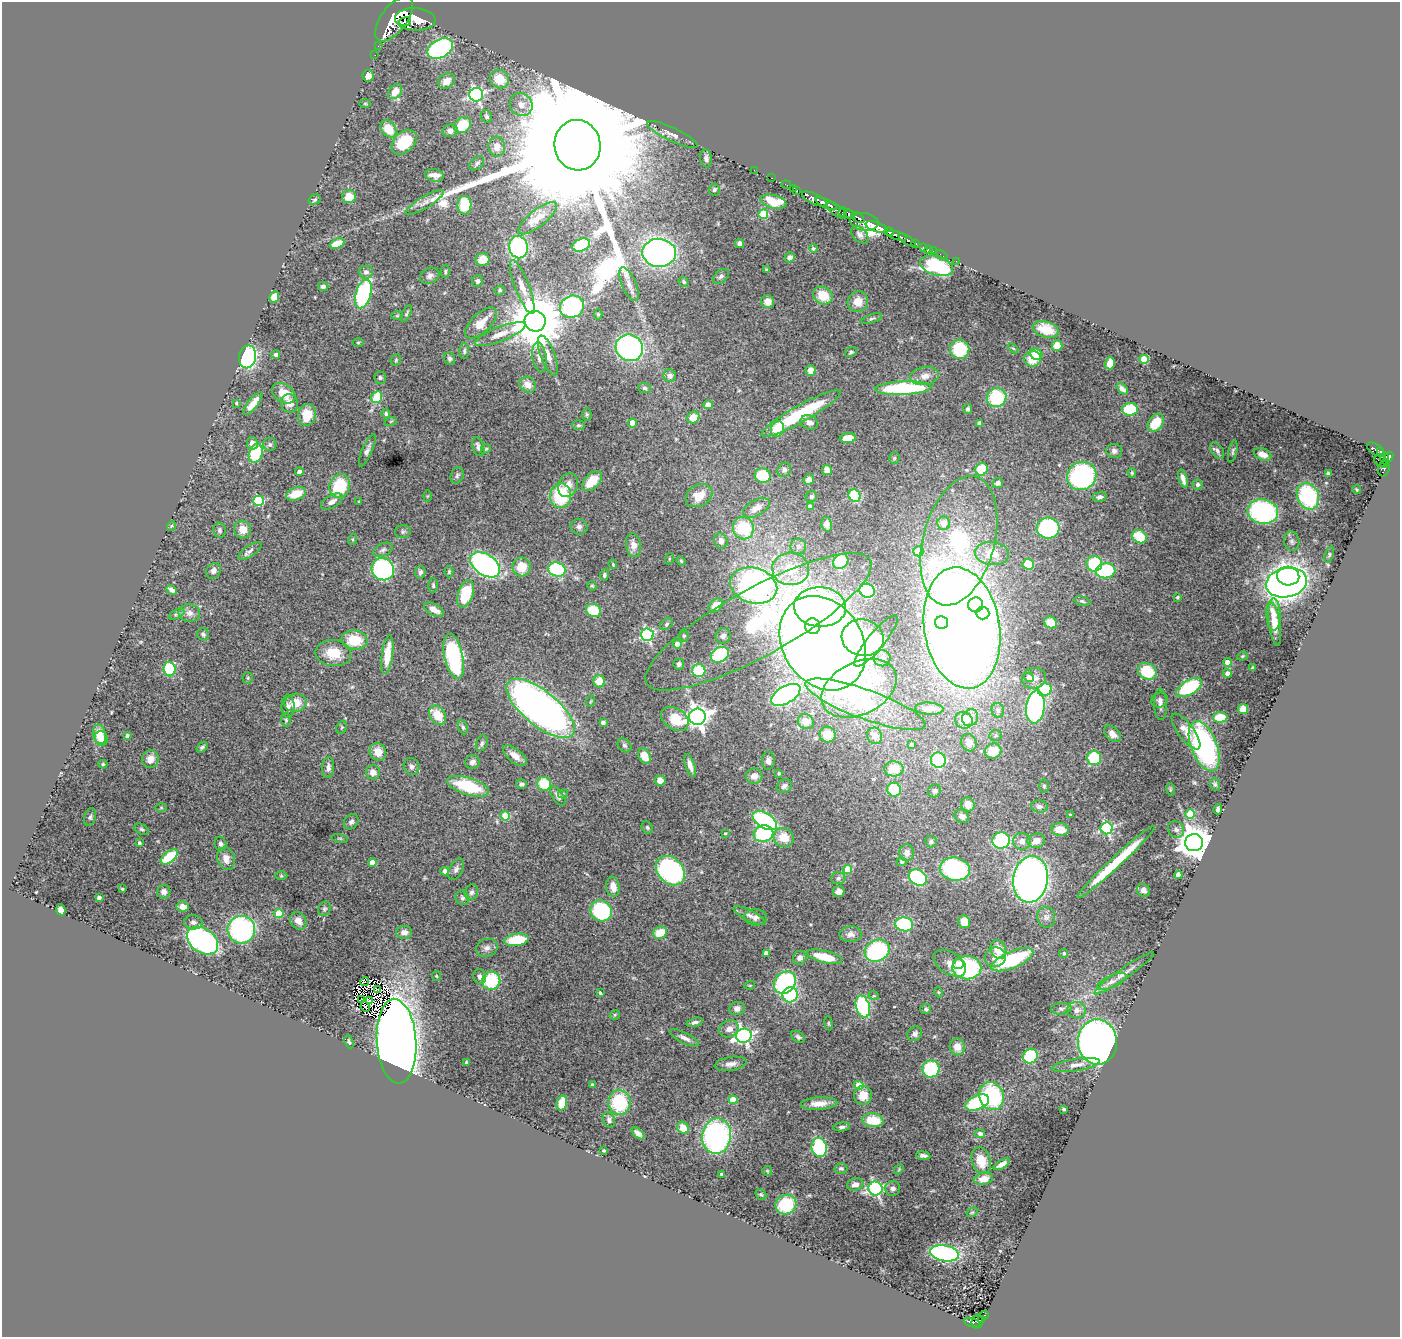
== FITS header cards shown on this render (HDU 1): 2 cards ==
NAXIS1  =                 1398
NAXIS2  =                 1335

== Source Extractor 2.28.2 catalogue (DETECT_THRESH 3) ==
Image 1398 x 1335 px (HDU 1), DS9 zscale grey, 1 PNG px = 1 image px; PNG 1402 x 1339 px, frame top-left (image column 1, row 1335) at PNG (2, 2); each listed source drawn as its Kron ellipse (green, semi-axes under 4 px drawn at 4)
Background 1.29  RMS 0.03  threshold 0.0906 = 3 sigma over >= 5 px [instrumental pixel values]
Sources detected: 516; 5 with non-positive FLUX_AUTO (blend fragments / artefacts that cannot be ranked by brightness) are neither listed nor drawn; of the other 511, the 500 brightest by FLUX_AUTO listed and drawn (11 fainter detections omitted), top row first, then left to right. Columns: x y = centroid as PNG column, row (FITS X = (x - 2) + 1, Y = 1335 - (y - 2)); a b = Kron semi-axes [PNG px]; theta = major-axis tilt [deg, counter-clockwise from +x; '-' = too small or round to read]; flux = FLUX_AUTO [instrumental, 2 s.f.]
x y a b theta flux
394 19 26 13 53 9900
415 19 20 11 -4 8100
405 22 6 4 7 1200
378 46 2 2 - 12
440 49 14 9 29 340
375 55 2 2 - 17
368 76 6 5 - 13
499 79 10 9 - 45
446 81 9 7 31 21
395 92 8 6 52 24
476 95 7 6 - 470
365 103 6 3 -1 2.1
521 104 12 11 - 20
486 117 6 5 - 5.3
463 125 9 7 37 61
388 129 9 7 -52 41
450 131 7 6 - 9.9
672 135 27 6 -26 18
404 142 14 10 43 78
577 145 25 23 -80 210000
497 147 10 8 -89 16
706 158 9 6 -83 8
477 163 8 5 41 4.9
754 170 2 2 - 15
434 175 9 6 -9 14
772 178 3 2 - 45
786 185 5 2 - 26
794 188 3 2 - 49
714 190 6 5 - 4.4
797 191 3 3 - 66
349 197 7 6 - 30
814 199 13 5 -25 2500
314 200 6 5 - 3.3
773 202 13 6 -13 43
425 203 22 5 31 15
826 204 12 4 -25 2200
464 205 9 7 89 81
837 210 12 5 -36 750
843 212 5 4 - 260
763 214 5 5 - 110
849 214 6 3 -22 880
538 218 24 8 38 28
858 218 7 3 -35 730
864 222 14 9 -8 1400
877 227 11 5 -21 3700
889 232 5 3 - 650
860 235 10 6 -47 7
897 235 11 4 -15 2100
907 240 10 3 -32 500
915 243 3 3 - 320
337 244 8 5 25 31
740 244 4 4 - 6.5
581 245 9 6 21 98
519 247 11 9 -78 250
923 247 3 3 - 70
813 248 4 4 - 4.3
928 249 2 2 - 16
933 251 2 2 - 18
659 253 17 14 -5 620
942 255 6 2 -34 23
790 257 5 4 - 7.6
482 260 7 6 - 26
956 261 2 2 - 14
937 266 17 9 -17 180
766 270 3 3 - 2.7
366 272 7 6 - 5.5
445 272 6 4 -89 3.4
430 276 10 7 27 8.2
721 276 9 6 39 5.2
478 281 6 5 - 5.6
684 282 5 4 - 4
629 284 18 7 -67 17
323 287 5 4 - 5.3
522 287 29 7 -69 23
500 290 5 4 - 3.3
363 294 15 7 74 250
823 295 10 8 -29 41
274 297 6 4 65 23
768 302 7 6 - 19
858 302 11 10 - 27
572 307 12 11 - 340
406 313 9 4 64 3.4
598 314 5 4 - 2.5
397 316 6 4 2 2.2
872 319 11 4 18 4.7
535 321 10 10 - 14000
481 323 20 9 44 32
1046 329 13 8 -17 33
500 334 27 7 21 24
358 342 5 3 - 2.1
1057 345 5 5 - 23
629 348 14 13 - 390
1013 348 6 3 -43 2.2
960 349 9 9 - 96
464 351 8 5 90 4.6
851 352 6 4 31 3.7
1036 354 6 5 - 69
276 355 4 4 - 4.6
548 356 21 7 -69 18
247 357 11 8 78 350
539 357 15 7 -81 13
449 359 6 5 - 4.9
1032 359 8 8 - 34
1144 359 4 4 - 81
396 360 6 5 - 2.8
1110 363 6 5 - 28
811 370 5 5 - 21
670 376 6 6 - 7.2
925 376 14 9 8 17
380 378 6 6 - 4.1
528 385 8 7 - 18
645 388 6 5 - 4
903 388 28 6 3 210
1122 389 7 4 -41 8.5
284 393 13 9 -35 33
377 397 6 5 - 62
997 398 10 9 - 120
236 403 3 2 - 1.9
289 403 9 8 - 17
253 404 14 5 51 19
708 405 5 4 - 14
968 409 5 4 - 4.9
1130 409 8 6 2 98
386 413 5 4 - 3.4
587 414 6 4 -90 2.8
801 414 45 8 29 130
307 415 11 9 77 43
693 418 6 6 - 33
391 421 6 4 19 2.4
809 422 9 6 -20 9.5
632 423 4 4 - 35
979 423 4 4 - 4.3
1156 423 10 7 55 41
578 425 6 5 - 3.3
777 429 8 6 68 65
848 438 8 5 6 36
252 443 6 5 - 13
270 444 6 6 - 4.2
478 447 10 5 -73 9.1
486 449 5 4 - 2.7
1375 449 9 5 -34 370
367 450 17 5 67 8.4
1217 450 9 5 -56 5.7
1114 451 8 7 - 7.8
1233 451 11 4 78 4
1381 452 4 3 - 270
256 453 10 7 72 87
1263 454 9 6 -24 14
1389 457 5 4 - 570
894 458 5 5 - 2.8
1385 458 6 4 -89 650
1380 461 7 5 -42 290
1384 464 4 3 - 220
982 469 6 6 - 58
1384 469 8 5 70 150
784 470 7 6 - 5.8
827 470 5 5 - 13
299 472 4 4 - 8.7
1132 473 5 4 - 2.8
1328 473 4 3 - 2.5
457 475 8 6 69 5.4
763 476 8 7 - 70
1082 476 15 14 - 300
1183 479 9 4 -74 9.4
809 480 5 5 - 10
592 481 12 7 45 43
998 483 5 5 - 6.7
568 485 12 9 67 19
1198 485 5 5 - 4.7
340 486 12 10 68 97
1357 490 4 2 - 2
296 494 10 6 20 40
427 496 6 4 88 2.2
561 496 12 10 86 120
699 496 14 10 30 35
811 496 6 5 - 5
855 496 6 5 - 130
1308 496 14 10 -67 180
1100 497 7 4 6 6.3
259 501 5 5 - 140
332 501 12 6 30 11
359 502 3 3 - 2.9
810 507 4 4 - 15
756 508 15 8 29 19
1263 512 15 12 -10 330
944 523 6 6 - 25
827 524 7 5 -77 7.9
171 526 5 3 - 1.8
579 527 8 8 - 7.7
743 528 11 10 - 110
1048 528 11 10 - 240
243 529 9 8 - 20
220 530 7 6 - 4.4
403 531 8 6 13 4.7
1139 537 7 6 - 56
353 539 5 3 - 2.3
721 541 8 6 -76 12
959 541 66 36 75 410
1292 541 10 7 -78 7
633 545 12 7 -83 17
798 546 8 8 - 8.3
383 550 10 6 26 6.8
250 551 13 5 34 7.6
919 551 5 5 - 28
992 553 17 11 -6 46
1329 554 8 4 70 3.5
669 559 5 3 - 1.9
681 561 5 4 - 2.4
841 561 8 6 38 72
613 564 5 3 - 2
1028 564 5 5 - 67
1094 564 8 7 - 110
485 565 16 10 -35 450
522 567 9 9 - 38
383 569 11 10 - 290
791 569 18 16 -5 71
557 570 9 7 -15 190
213 571 8 7 - 11
1106 571 10 7 8 110
420 572 6 5 - 5.4
449 572 5 4 - 2.8
604 575 5 4 - 3.7
1288 576 11 9 -5 800
1286 583 21 14 12 1100
433 585 7 4 -88 3.7
754 585 24 17 -16 640
592 586 5 4 - 2.5
172 590 5 4 - 8.1
867 591 8 7 - 140
466 594 14 7 71 92
1177 597 4 4 - 3.5
1082 601 8 4 -14 3.7
716 605 8 6 40 23
976 605 7 7 - 76
820 607 26 19 -3 720
434 610 11 5 -27 16
593 611 8 6 -28 77
189 613 11 9 -7 13
983 613 6 6 - 110
177 614 8 4 27 4
1273 614 16 7 -89 18
758 622 128 33 29 440
942 622 6 6 - 120
1051 622 6 6 - 23
666 624 7 5 41 4.9
1275 624 22 5 -81 39
813 626 8 7 - 230
962 628 61 37 -81 4300
203 634 6 6 - 4.7
647 635 6 6 - 350
684 636 6 5 - 3.7
723 636 8 7 - 7.8
863 638 21 18 -13 200
354 640 13 9 -7 60
876 641 32 8 51 120
823 643 50 39 -56 3800
677 644 4 4 - 27
333 653 18 13 -8 47
387 654 19 5 83 51
720 655 9 7 31 170
454 656 23 9 -78 260
1242 656 5 4 - 2.5
882 658 8 8 - 9.3
1227 662 4 4 - 25
679 664 5 5 - 5.6
1253 668 3 3 - 3.4
169 669 7 6 - 130
699 671 6 6 - 100
1147 671 10 8 -32 82
1227 673 4 4 - 11
1029 677 5 4 - 14
248 678 5 5 - 3.1
1034 678 12 10 12 13
599 681 6 6 - 37
1189 687 14 7 30 140
859 688 40 26 26 320
1045 690 7 6 - 110
786 695 16 8 30 460
1160 700 8 7 - 7.2
591 701 6 3 70 1.8
296 703 11 9 9 34
866 704 63 14 -20 140
1161 704 16 6 -88 10
288 706 12 6 -89 8.4
1035 707 16 9 83 370
541 708 42 17 -39 1300
929 709 14 6 -3 13
1243 709 5 5 - 27
998 710 7 6 - 6
437 715 10 7 -58 38
697 717 8 8 - 1600
1220 717 7 5 2 47
970 718 9 7 52 14
675 719 15 10 -34 47
286 720 6 5 - 3.5
964 720 9 8 - 35
603 722 4 3 - 7.3
806 722 8 7 - 25
342 727 7 5 70 3.2
463 727 7 4 -69 4.1
1186 731 21 8 -53 24
99 734 10 6 -78 24
827 734 8 7 - 35
1112 734 10 6 -42 12
996 735 6 5 - 3.8
127 736 3 3 - 4.8
875 736 8 7 - 9.4
101 738 7 6 - 31
482 743 8 5 70 5
969 743 9 7 -62 15
624 745 8 6 -44 4.2
911 745 4 4 - 4.1
1204 746 26 13 -69 350
202 747 6 4 37 4.4
993 751 8 7 - 41
378 752 9 8 - 25
515 756 14 7 -39 19
645 756 8 6 -60 26
1094 758 7 7 - 77
150 759 9 8 - 22
938 760 7 7 - 160
768 761 9 6 -90 9.9
472 762 7 7 - 9.1
103 764 4 4 - 2.8
690 765 12 4 -71 13
412 766 9 7 -64 7.9
328 767 10 6 85 9.6
894 769 10 7 -3 38
373 772 7 7 - 13
779 773 4 3 - 3.6
754 776 8 7 - 13
660 780 5 5 - 16
521 784 5 4 - 4.5
544 784 7 6 - 66
1215 784 6 5 - 3.6
468 786 22 8 -17 110
784 786 8 6 33 7.1
1044 786 6 5 - 4
1170 789 6 4 -73 2.5
894 790 7 6 - 86
935 791 7 6 - 5.9
563 794 5 4 - 2.1
558 796 11 5 -56 7.8
968 804 7 6 - 22
1039 807 8 6 -7 6.7
161 808 6 4 0 2.5
1218 809 5 3 - 6.8
1190 814 5 4 - 69
1070 815 3 3 - 2.9
505 816 4 4 - 79
962 816 8 6 -36 9.8
90 817 9 5 74 5.5
765 821 14 7 -33 210
351 822 8 6 49 6.2
647 827 6 5 - 3.3
1107 828 6 6 - 270
142 829 8 5 -30 4.2
1060 829 8 6 -6 26
1176 829 9 7 -47 8
725 833 3 3 - 2.2
763 834 10 8 14 160
340 838 8 3 -13 2.4
784 838 10 9 - 34
1001 841 9 8 - 230
1022 841 9 8 - 14
1036 841 9 7 15 18
931 842 6 5 - 4.5
139 843 4 3 - 4.5
1194 843 9 8 - 4400
221 844 7 6 - 6
907 853 8 7 - 10
169 857 10 5 38 93
226 859 11 8 -76 17
902 862 5 4 - 2.2
1116 862 52 5 43 110
372 863 4 4 - 26
456 869 11 6 63 7.9
848 869 4 4 - 54
955 869 15 11 -8 260
445 871 4 4 - 10
670 871 16 12 -47 360
1178 875 4 4 - 38
281 876 6 4 -1 2.7
838 878 7 6 - 4.9
918 878 10 7 -32 200
1030 879 23 17 82 1200
613 887 10 6 -82 19
122 889 3 3 - 1.9
1143 890 7 6 - 8.2
164 892 7 6 - 8
471 892 8 6 70 6.3
839 892 6 5 - 11
99 898 3 3 - 5.7
462 898 7 6 - 5
183 907 6 5 - 14
324 909 7 6 - 4.6
61 910 5 4 - 13
601 911 11 10 - 170
279 914 4 4 - 64
749 915 18 5 -27 10
755 917 11 8 -8 11
1046 917 10 9 - 11
298 921 9 7 -55 16
193 922 9 7 -4 7.6
964 922 6 6 - 31
904 924 9 7 -9 180
241 930 14 13 - 350
404 932 8 6 1 14
660 933 7 6 - 43
851 934 11 8 3 11
516 940 12 6 8 84
203 941 17 12 -36 500
487 948 11 8 22 10
998 950 10 7 -64 31
877 951 13 10 26 230
766 953 4 4 - 12
1064 953 4 4 - 3.3
824 957 18 6 -14 47
995 957 10 10 - 18
800 958 7 6 - 8.4
1012 960 22 8 22 190
950 963 18 11 -33 18
958 964 5 5 - 14
967 968 14 11 -1 220
1124 973 36 5 35 18
436 976 5 4 - 2.1
480 977 7 6 - 9.1
491 981 9 9 - 100
364 982 4 2 - 1.8
1112 982 16 6 25 12
785 983 12 10 47 290
750 985 5 3 - 1.9
377 989 3 2 - 2.7
938 992 5 3 - 1.8
600 993 4 3 - 3.5
790 995 8 7 - 100
874 996 5 3 - 1.9
361 1000 4 2 - 2
369 1000 3 2 - 2.8
365 1007 5 3 - 3
863 1007 11 7 -73 210
737 1009 8 6 21 11
926 1009 5 5 - 4
1061 1009 10 5 5 5.9
1077 1010 9 8 - 11
615 1015 5 4 - 2.3
695 1022 8 4 15 5.8
829 1023 7 3 -82 2.5
729 1029 10 8 28 14
915 1034 8 6 40 6.9
744 1036 8 7 - 620
798 1037 8 5 -32 4.8
684 1038 16 5 -27 11
396 1041 42 19 -86 3400
349 1042 7 4 -67 3.3
1097 1042 22 19 -86 1100
957 1047 8 7 - 19
1030 1056 8 7 - 120
466 1062 3 3 - 4.3
731 1064 16 7 9 13
1076 1065 24 6 9 16
931 1069 8 8 - 120
592 1084 3 3 - 3
859 1085 4 4 - 37
863 1095 9 9 - 29
991 1096 14 12 -70 190
733 1100 4 4 - 47
619 1102 12 11 - 130
562 1103 7 5 74 41
977 1103 13 7 23 150
819 1104 18 6 4 22
1064 1109 3 3 - 2.5
609 1120 8 6 -67 7.4
873 1120 10 7 -7 57
842 1127 8 4 7 5.5
683 1128 6 5 - 32
638 1133 7 4 -42 9.5
980 1133 5 4 - 7.3
717 1136 18 14 80 430
819 1148 10 7 -81 160
604 1151 3 3 - 2.6
923 1156 7 4 -8 6.7
981 1161 14 9 -72 35
1002 1164 9 4 30 9.6
841 1168 6 5 - 4.3
899 1169 5 4 - 2.6
767 1171 5 4 - 2.3
722 1174 3 3 - 4.5
984 1179 9 6 13 19
855 1184 8 6 13 13
875 1188 7 7 - 450
893 1188 7 7 - 7.9
761 1194 6 5 - 2.7
786 1205 10 9 - 99
972 1212 6 4 28 2.7
944 1253 14 8 -10 350
985 1315 4 3 - 25
981 1320 4 3 - 130
977 1321 7 5 76 210
972 1322 8 4 -14 260
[11 fainter detections neither listed nor drawn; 5 non-positive-flux detections neither listed nor drawn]